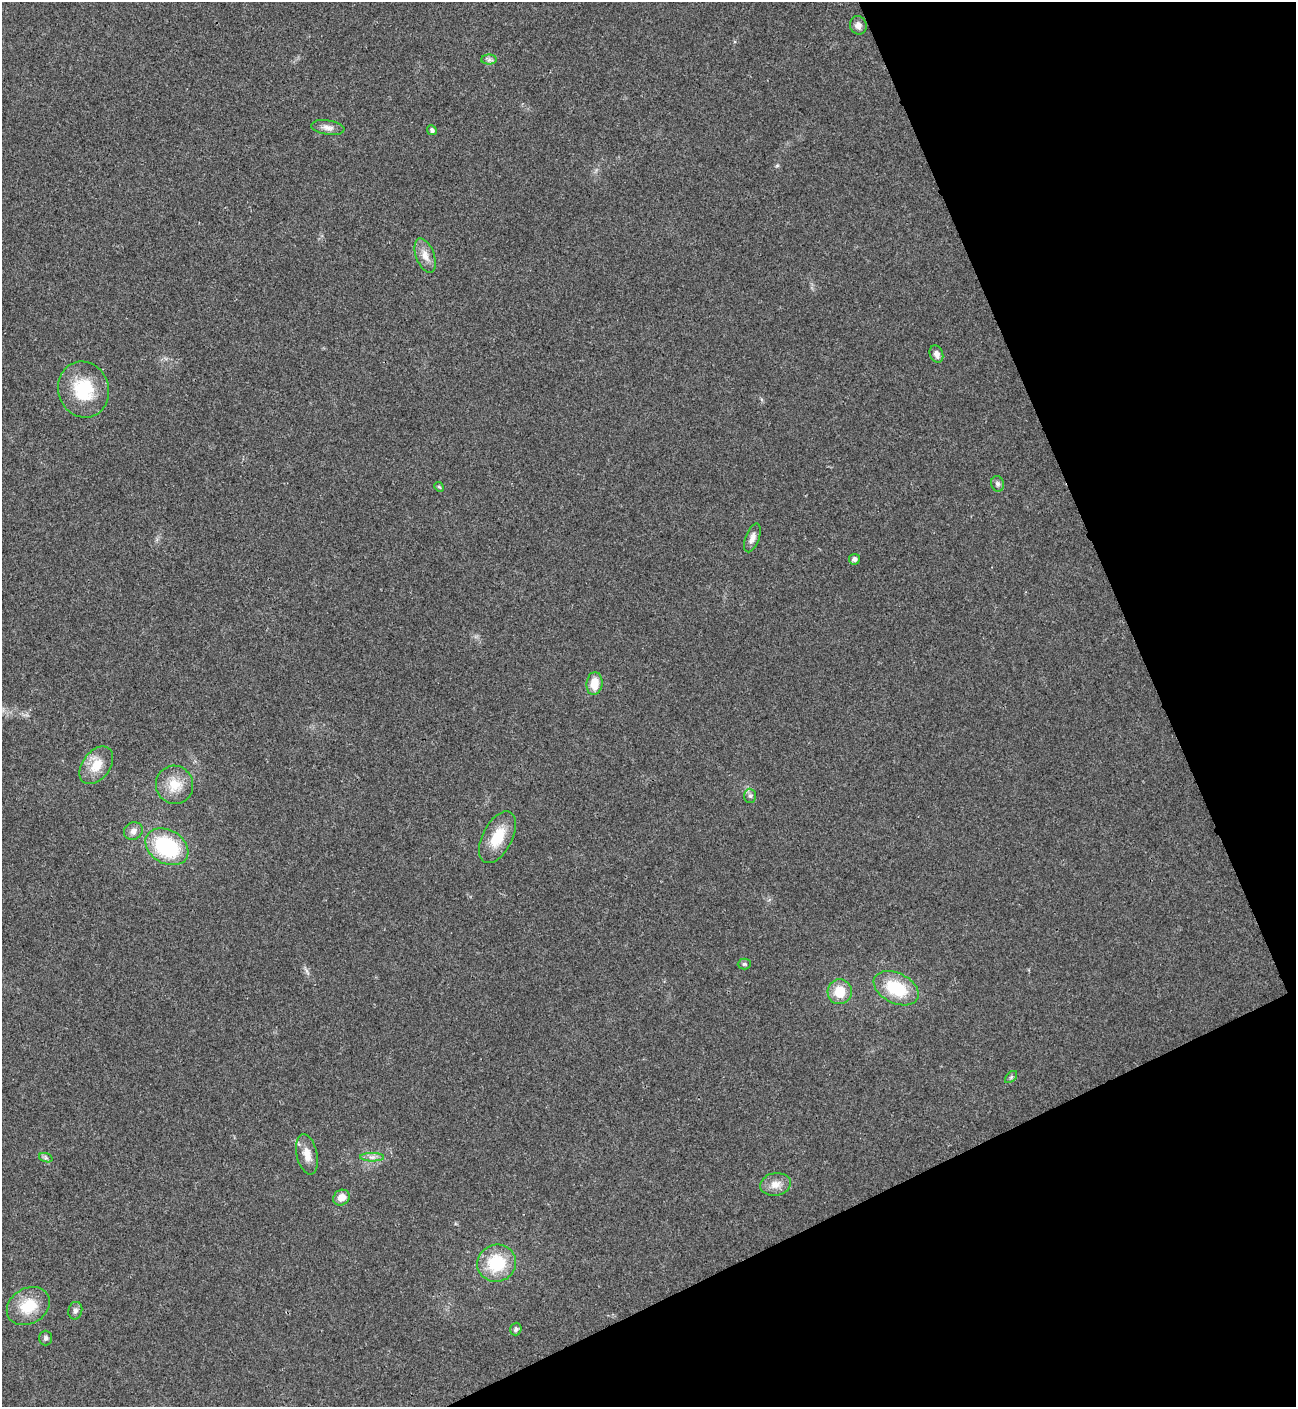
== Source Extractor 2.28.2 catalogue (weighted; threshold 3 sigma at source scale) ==
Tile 12 of 4 x 4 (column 4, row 3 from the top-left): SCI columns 4168-5461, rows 1408-2812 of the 5616 x 5626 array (HDU 1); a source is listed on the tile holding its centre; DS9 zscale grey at full resolution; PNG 1298 x 1409 px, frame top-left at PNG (2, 2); each listed source drawn as its Kron ellipse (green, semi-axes under 4 px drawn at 4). Shown black and unused: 22% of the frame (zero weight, under 3 of 4 exposures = <1% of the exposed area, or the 3 px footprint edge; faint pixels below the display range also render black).
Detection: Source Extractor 2.28.2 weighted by HDU 2 'WHT'; one run over the whole footprint, this tile lists its part. Background 0.0202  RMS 0.004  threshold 0.0181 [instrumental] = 3 sigma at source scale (4.5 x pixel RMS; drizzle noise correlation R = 1.50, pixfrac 1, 0.05/0.05 arcsec/px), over >= 5 px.
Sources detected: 32; all 32 listed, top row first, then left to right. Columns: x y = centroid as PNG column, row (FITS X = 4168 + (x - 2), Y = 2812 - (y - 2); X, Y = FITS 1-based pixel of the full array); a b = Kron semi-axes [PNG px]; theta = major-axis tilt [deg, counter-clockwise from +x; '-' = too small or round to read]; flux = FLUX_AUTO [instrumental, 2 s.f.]
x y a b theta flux
858 25 9 8 - 2.3
489 60 7 5 0 1.1
328 127 17 7 -8 2.4
432 130 5 4 - 1.1
425 256 18 9 -69 3.9
936 354 9 6 -71 2.1
83 389 28 25 -74 19
997 484 8 6 -72 1.2
439 487 5 4 - 0.48
752 538 15 7 70 2.3
854 559 5 5 - 1.5
594 684 11 8 83 6.1
96 765 21 14 53 7.4
175 785 19 18 - 8.6
750 796 7 6 - 0.96
133 831 9 8 - 2.2
498 837 28 15 63 11
167 847 23 16 -30 34
744 964 6 5 - 0.72
896 988 24 15 -26 18
840 992 12 12 - 8.3
1011 1077 7 4 46 0.72
307 1154 20 10 -78 4.5
372 1157 12 3 0 1.4
46 1158 7 4 -18 0.81
775 1184 15 11 10 4.1
341 1198 9 7 38 3.8
497 1263 19 18 - 18
28 1306 23 17 30 12
75 1311 9 7 78 1.6
516 1329 6 5 - 1.1
46 1338 7 6 - 1